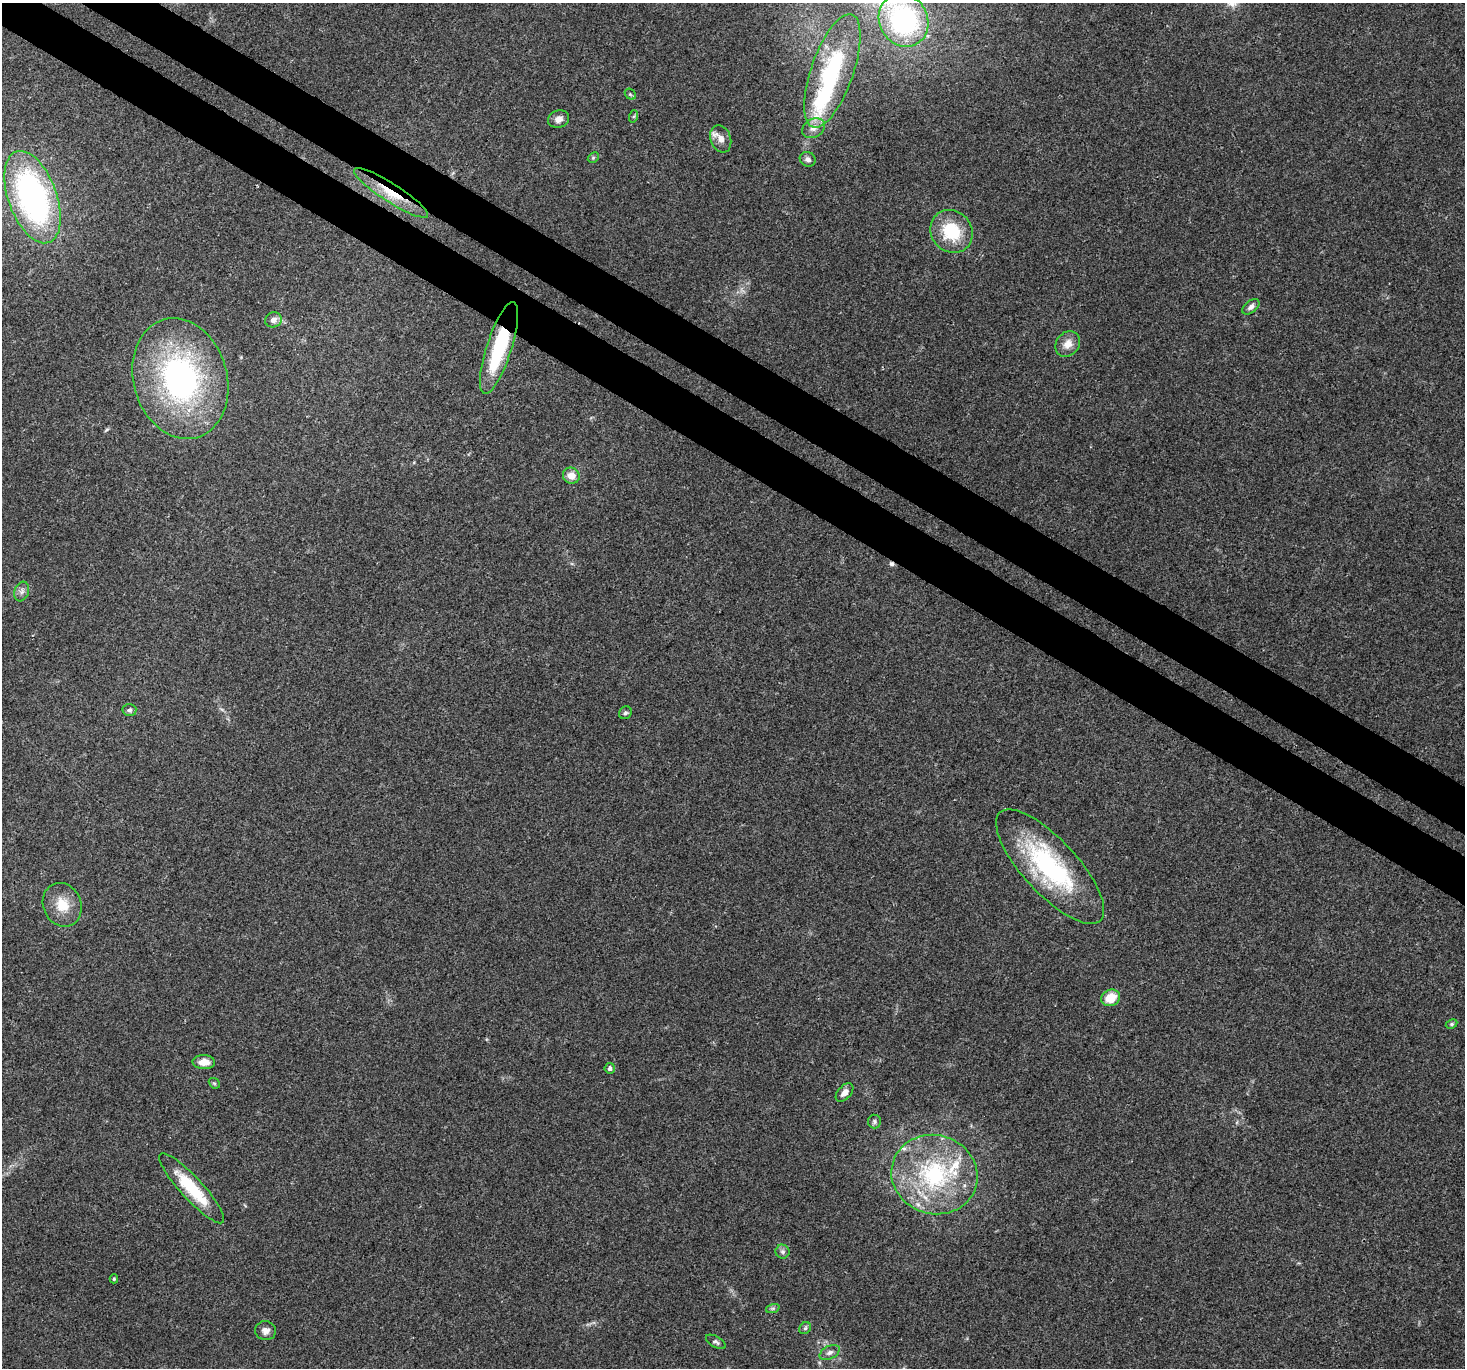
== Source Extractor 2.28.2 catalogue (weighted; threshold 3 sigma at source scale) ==
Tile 11 of 4 x 4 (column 3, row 3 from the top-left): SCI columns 2959-4421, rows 1604-2969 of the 5924 x 6005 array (HDU 1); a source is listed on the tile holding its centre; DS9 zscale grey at full resolution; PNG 1467 x 1370 px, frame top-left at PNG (2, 3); each listed source drawn as its Kron ellipse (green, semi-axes under 4 px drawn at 4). Shown black and unused: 7% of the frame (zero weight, under 3 of 4 exposures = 5% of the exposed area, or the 3 px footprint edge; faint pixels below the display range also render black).
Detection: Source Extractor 2.28.2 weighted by HDU 2 'WHT'; one run over the whole footprint, this tile lists its part. Background 0.0555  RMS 0.0041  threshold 0.0184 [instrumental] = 3 sigma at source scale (4.5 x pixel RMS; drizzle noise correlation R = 1.50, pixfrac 1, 0.0396/0.0396 arcsec/px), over >= 5 px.
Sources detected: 42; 1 inside a brighter object's white glare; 1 cosmic-ray / hot-pixel residue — neither listed nor drawn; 1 inside a brighter listed object's ellipse — not listed separately; the other 39 listed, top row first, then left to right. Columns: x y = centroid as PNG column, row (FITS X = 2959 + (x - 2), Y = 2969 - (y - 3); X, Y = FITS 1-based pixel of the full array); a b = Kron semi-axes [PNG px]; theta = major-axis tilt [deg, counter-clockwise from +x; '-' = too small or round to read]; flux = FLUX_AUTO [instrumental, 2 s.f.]
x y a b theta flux
904 20 27 24 -61 66
832 71 60 21 71 47
630 94 6 4 -44 0.72
634 116 6 4 71 0.55
558 119 11 8 18 2.5
813 128 12 9 32 3
721 139 14 10 -70 3.6
593 158 6 4 45 0.61
808 159 8 7 - 1.5
391 193 43 9 -33 13
32 197 48 24 -70 120
951 231 22 20 -47 18
1251 307 10 6 39 1.7
273 320 8 7 - 2.3
1068 344 14 11 52 4.2
499 348 48 12 72 30
180 379 61 47 -74 100
571 476 8 8 - 4.5
22 591 10 7 71 1.8
129 710 7 6 - 1
625 713 7 6 - 0.92
1050 867 74 27 -47 57
62 905 22 19 -67 8.9
1111 998 10 8 23 7.9
1452 1024 6 4 27 0.62
204 1062 11 7 -3 4.4
610 1068 5 5 - 1.3
214 1083 6 4 -42 0.56
845 1092 11 6 48 2.4
874 1121 7 6 - 0.95
934 1175 43 39 -18 51
192 1188 46 11 -47 19
783 1252 7 7 - 1.2
114 1279 4 4 - 0.57
773 1308 7 4 18 0.82
805 1328 6 5 - 0.78
265 1331 10 9 - 2.3
716 1342 11 5 -29 1.1
830 1352 11 6 27 1.6
Overlapping masked pixels (flux is a lower limit): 2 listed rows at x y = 391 193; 499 348
Isophote crosses this tile's border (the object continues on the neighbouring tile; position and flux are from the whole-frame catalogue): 1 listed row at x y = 904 20